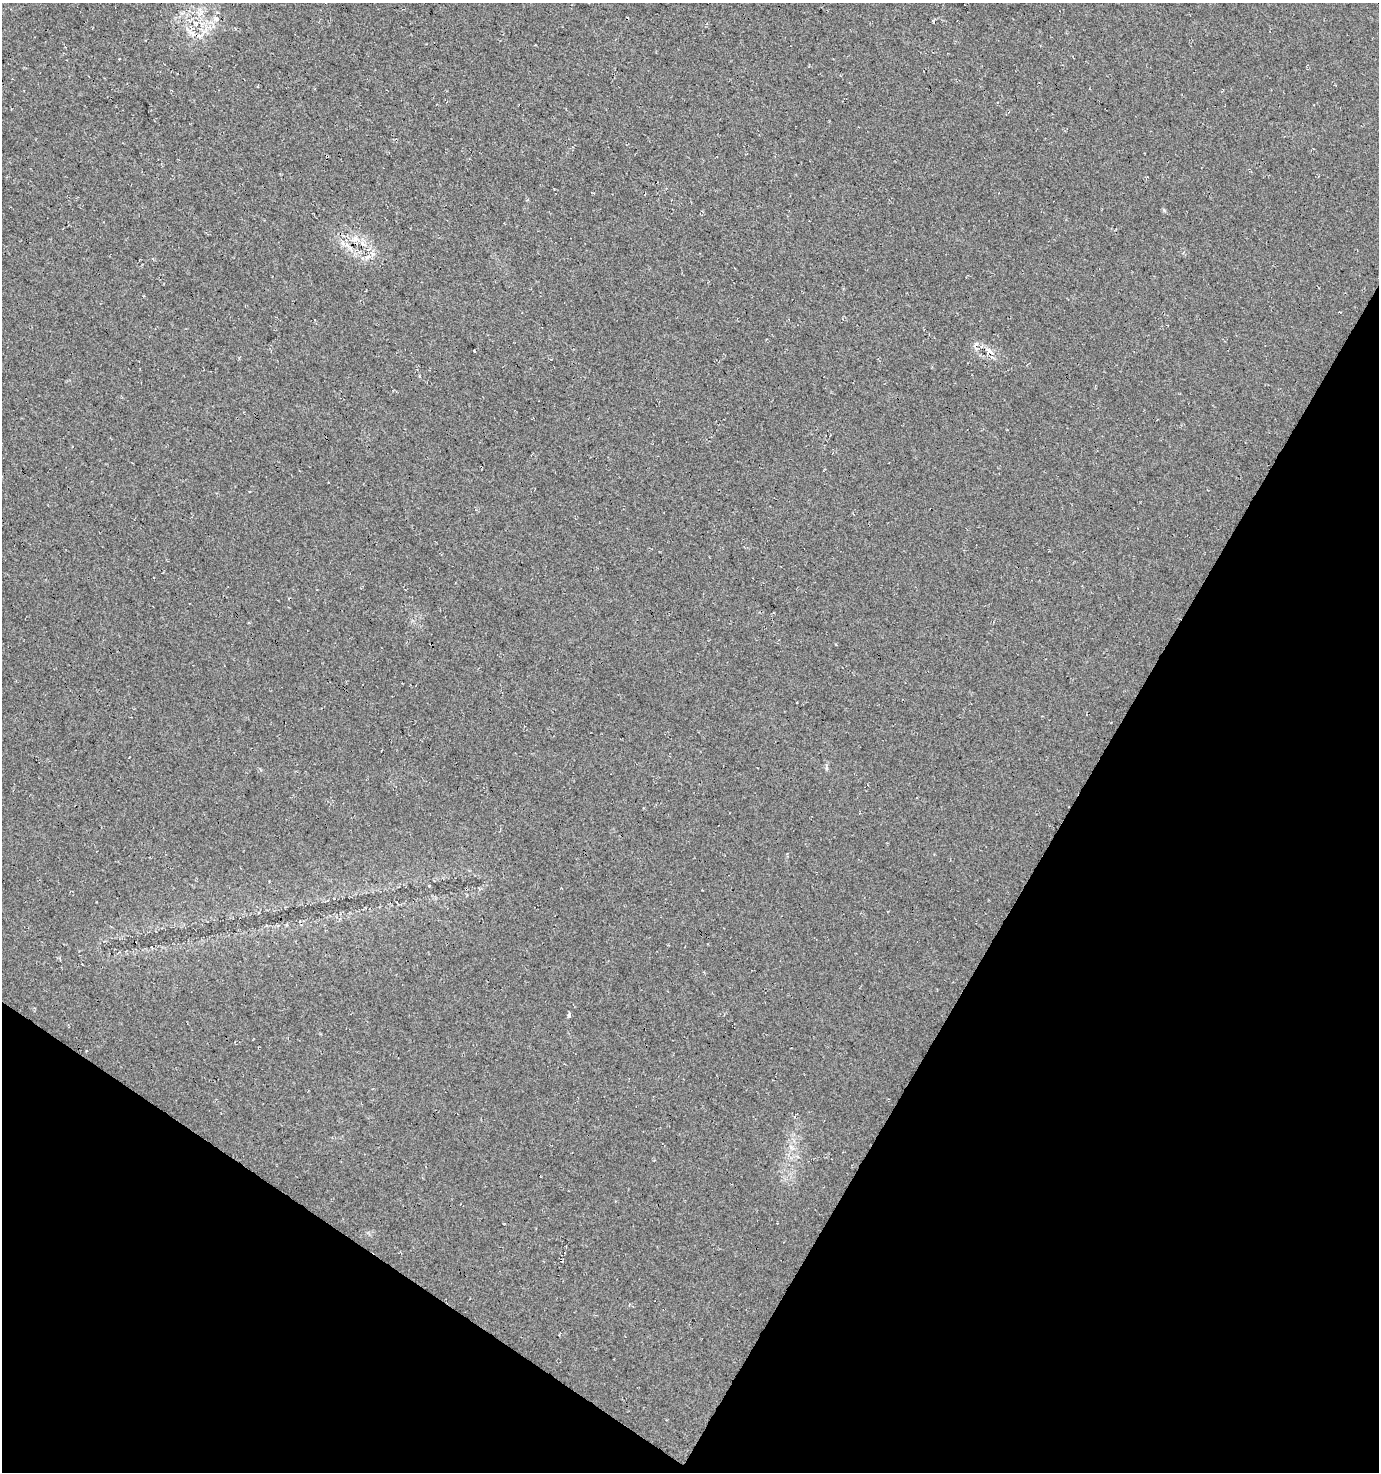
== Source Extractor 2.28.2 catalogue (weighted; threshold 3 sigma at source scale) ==
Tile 15 of 4 x 4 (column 3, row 4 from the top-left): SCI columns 2945-4321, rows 8-1477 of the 5954 x 5886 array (HDU 1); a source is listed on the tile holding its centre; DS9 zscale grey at full resolution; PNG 1381 x 1474 px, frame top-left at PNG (2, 3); no overlay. Shown black and unused: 29% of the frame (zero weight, under 3 of 4 exposures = <1% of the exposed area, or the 3 px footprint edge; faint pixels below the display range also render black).
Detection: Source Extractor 2.28.2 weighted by HDU 2 'WHT'; one run over the whole footprint, this tile lists its part. Background 0.0167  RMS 0.0086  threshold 0.0389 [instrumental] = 3 sigma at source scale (4.5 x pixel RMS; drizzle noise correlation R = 1.50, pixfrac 1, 0.0396/0.0396 arcsec/px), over >= 5 px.
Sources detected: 8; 1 inside a brighter listed object's ellipse — not listed separately; the other 7 listed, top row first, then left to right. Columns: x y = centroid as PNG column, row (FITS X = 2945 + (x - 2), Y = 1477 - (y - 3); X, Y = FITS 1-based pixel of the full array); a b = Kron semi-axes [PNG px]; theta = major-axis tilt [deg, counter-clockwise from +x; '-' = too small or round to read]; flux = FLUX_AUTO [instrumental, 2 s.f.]
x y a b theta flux
216 19 8 6 74 3.3
196 23 9 6 -43 5
192 33 12 6 -32 4.7
355 239 8 7 - 3.9
989 351 11 9 73 5.1
826 768 6 4 -90 1.5
791 1147 7 4 -72 2
Overlapping masked pixels (flux is a lower limit): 2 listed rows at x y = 355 239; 989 351